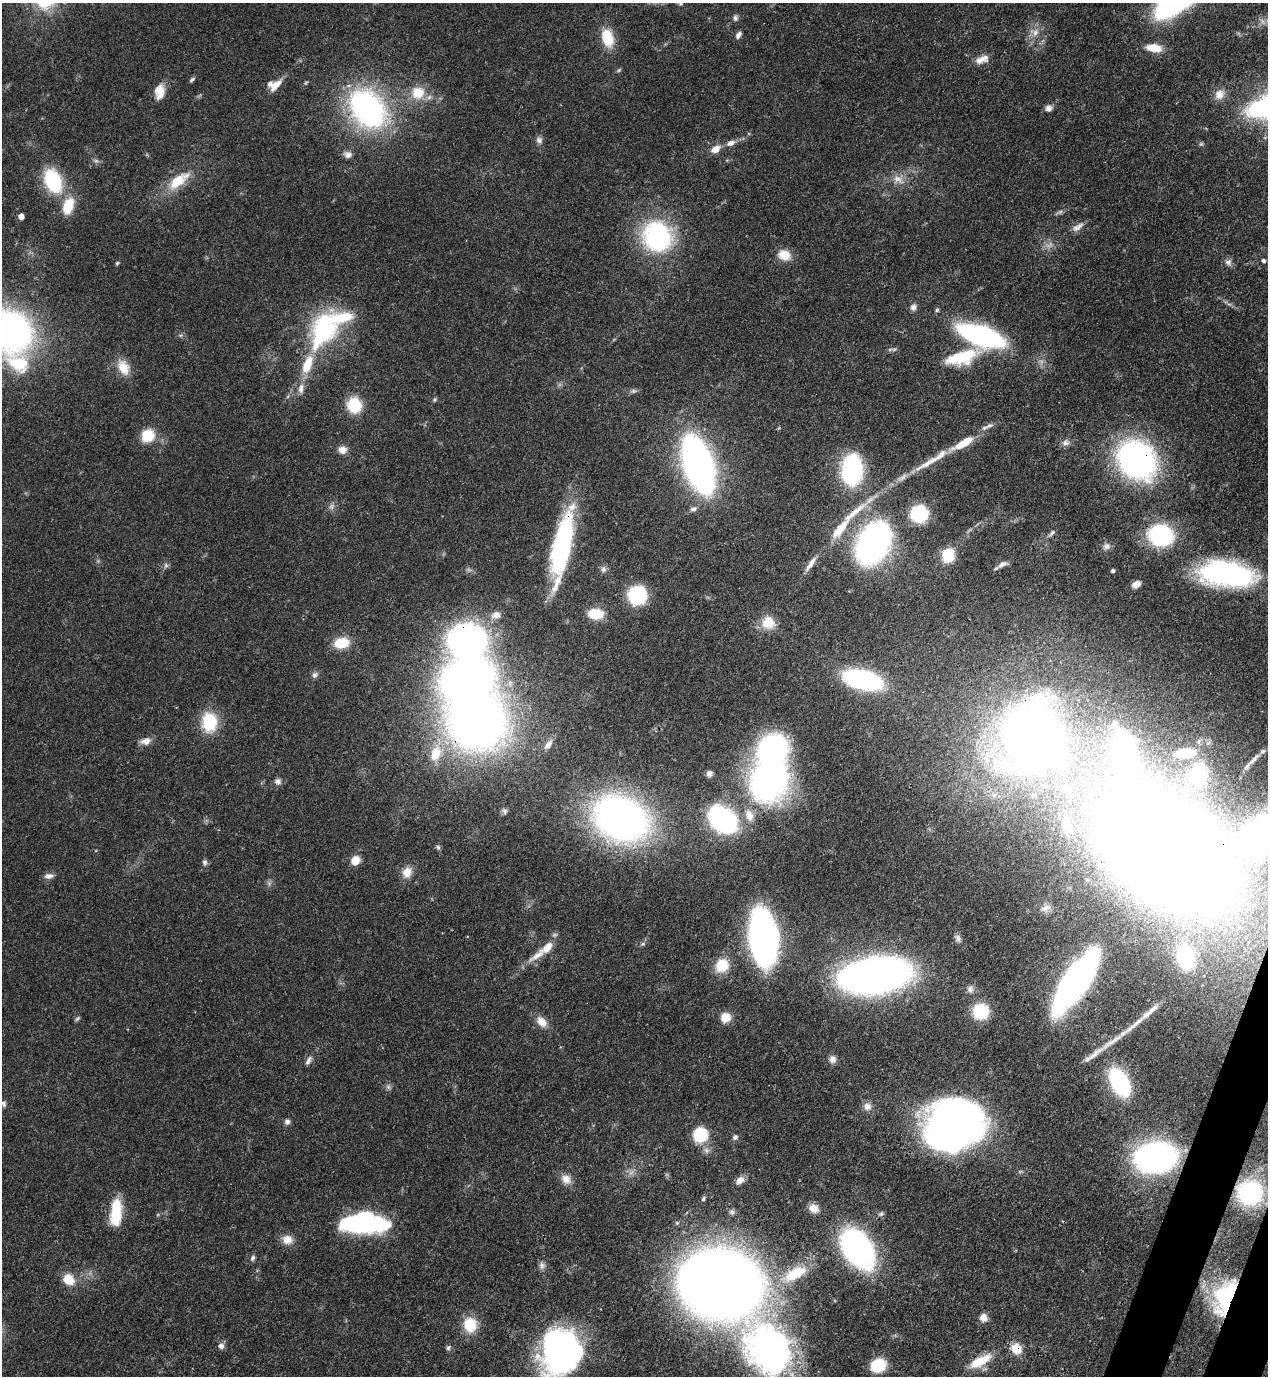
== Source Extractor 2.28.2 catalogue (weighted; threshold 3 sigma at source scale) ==
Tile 6 of 4 x 4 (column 2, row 2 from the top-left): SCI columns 1620-2885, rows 2791-4164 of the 5638 x 5579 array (HDU 1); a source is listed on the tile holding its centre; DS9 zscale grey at full resolution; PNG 1270 x 1378 px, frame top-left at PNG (2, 3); no overlay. Shown black and unused: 2% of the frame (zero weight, under 3 of 4 exposures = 7% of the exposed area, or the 3 px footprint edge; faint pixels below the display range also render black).
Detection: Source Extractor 2.28.2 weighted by HDU 2 'WHT'; one run over the whole footprint, this tile lists its part. Background 0.0508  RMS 0.0034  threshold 0.0152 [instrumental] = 3 sigma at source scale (4.5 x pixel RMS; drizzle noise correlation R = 1.50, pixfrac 1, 0.05/0.05 arcsec/px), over >= 5 px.
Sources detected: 176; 3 too faint to see at this stretch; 8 inside a brighter object's white glare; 3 long thin detections or spike segments (spike, bleed or trail) — not listed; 8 inside a brighter listed object's ellipse — not listed separately; the other 154 listed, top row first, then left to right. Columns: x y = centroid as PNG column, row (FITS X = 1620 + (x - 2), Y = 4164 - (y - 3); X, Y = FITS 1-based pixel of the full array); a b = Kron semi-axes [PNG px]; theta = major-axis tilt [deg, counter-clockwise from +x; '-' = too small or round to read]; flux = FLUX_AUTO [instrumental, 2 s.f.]
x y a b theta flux
680 3 7 6 - 0.68
735 18 8 7 - 1
1035 32 12 8 69 2.8
738 35 10 6 59 1.3
608 38 20 13 -74 9.6
1154 48 16 8 -8 6.6
982 59 19 9 20 3.3
619 70 8 4 36 0.5
192 79 8 4 39 0.73
275 85 18 8 46 3.9
159 91 18 12 82 4.6
418 93 19 18 - 8.5
1219 94 13 12 - 3.3
1049 108 8 8 - 1.7
367 109 30 20 -52 110
539 140 9 9 - 1.4
731 143 11 7 21 2.1
716 149 8 6 34 4.4
348 154 11 9 -13 1.8
898 179 18 9 -29 3.6
53 181 22 14 -65 27
178 181 32 13 38 11
68 206 18 11 70 9.3
21 217 5 4 - 2.8
1078 227 19 7 34 2.3
657 236 32 29 -76 49
784 255 15 12 -17 5.3
1263 261 5 5 - 0.79
1228 262 10 8 -8 1.5
117 263 5 4 - 0.45
913 307 9 8 - 1.4
937 310 6 5 - 0.55
324 330 47 28 62 43
10 331 33 28 -39 160
981 335 33 12 -18 100
961 357 45 16 17 16
19 364 35 23 -24 18
123 367 22 14 -61 5.7
301 388 15 7 84 2.3
633 391 8 6 15 0.89
434 400 6 4 46 0.5
354 405 16 14 -78 11
989 425 11 6 15 1.4
148 436 11 10 - 11
1066 443 10 8 11 1.5
342 450 10 9 - 2.6
1137 460 30 25 -47 120
929 462 49 8 30 9.4
698 464 36 16 -71 250
852 470 24 16 87 52
693 509 9 6 20 1.3
919 514 12 12 - 27
837 532 13 10 51 4.4
1052 533 11 4 45 0.96
1160 535 23 19 -25 33
873 543 26 17 62 180
562 545 69 16 78 59
1106 546 10 9 - 1.5
948 555 13 11 -79 12
810 564 24 6 56 2.9
1002 564 15 6 27 1.9
166 565 7 6 - 0.89
603 569 9 7 -80 1.2
1113 571 4 3 - 0.76
1223 573 54 28 -8 61
1136 584 8 6 31 2.8
637 595 12 11 - 38
596 614 14 10 -2 9.8
496 615 11 8 17 2.6
768 623 15 15 - 7
342 643 16 11 12 8.9
315 675 9 7 32 1.2
862 680 33 15 -13 62
477 721 41 38 5 280
209 722 21 16 -86 15
1032 736 49 45 81 420
146 741 13 8 12 2.6
548 745 14 7 50 1.9
1123 750 25 15 -86 83
1263 751 8 6 37 1
436 753 24 16 71 10
1185 753 21 9 4 7.9
1247 766 11 5 56 1.1
709 773 7 7 - 1.3
1198 774 12 9 79 46
768 780 33 29 69 130
278 781 9 9 - 1.5
1067 788 12 10 -48 2.9
504 811 9 6 -63 0.92
749 815 17 11 -71 4.4
621 819 40 30 -29 200
723 820 18 12 -42 100
1067 825 16 10 -79 3.1
1248 844 50 24 75 31
438 847 7 5 -67 0.65
1166 850 91 62 -37 1000
355 860 9 8 - 4.8
205 862 8 6 -84 1
407 872 14 11 69 3.9
49 876 12 7 5 1.7
269 883 7 5 -46 0.79
1046 908 16 10 24 3.1
764 938 46 21 -84 140
958 938 12 7 -55 1.3
643 944 6 4 1 0.58
537 955 32 9 35 5.1
1185 957 20 14 -84 19
722 965 16 14 51 8.6
875 975 44 23 8 260
1075 982 46 15 55 220
970 989 10 8 71 1.7
980 1011 13 13 - 18
1150 1012 31 6 39 3.8
726 1017 8 8 - 6.4
77 1018 8 4 41 0.58
541 1022 16 10 -47 3.8
1112 1042 46 6 34 5.6
833 1059 10 9 - 1.7
308 1061 14 6 64 1.4
1119 1082 19 11 -62 53
388 1087 7 6 - 0.87
3 1104 7 6 - 0.85
867 1106 11 10 - 2.2
287 1122 7 6 - 1.3
953 1127 40 33 27 280
700 1135 10 10 - 20
735 1137 8 7 - 1
1155 1157 23 17 4 160
566 1179 14 11 -52 3.2
740 1181 12 8 39 2.3
1250 1193 20 19 - 41
703 1199 7 5 73 0.68
814 1208 11 9 -31 3.3
732 1212 7 6 - 0.89
116 1213 29 12 85 13
881 1214 8 6 43 0.82
360 1223 40 20 6 45
287 1240 14 12 -11 3.6
858 1249 29 19 -58 110
253 1258 8 6 69 0.9
542 1265 10 7 -87 1.4
795 1274 40 16 27 15
68 1279 13 11 -42 6.3
720 1284 62 50 -14 560
1225 1297 37 19 68 31
983 1318 10 9 - 2.4
470 1325 15 13 -84 11
221 1346 8 7 - 1.5
448 1348 7 5 74 0.74
768 1349 69 52 -58 110
1016 1349 13 12 - 5.4
560 1352 36 33 74 130
980 1361 27 10 28 8.9
878 1365 13 11 22 14
Overlapping masked pixels (flux is a lower limit): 16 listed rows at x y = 367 109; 961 357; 1137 460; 562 545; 477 721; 1032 736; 1166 850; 1075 982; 953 1127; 1250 1193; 116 1213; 795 1274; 720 1284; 1225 1297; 768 1349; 1016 1349
Isophote crosses this tile's border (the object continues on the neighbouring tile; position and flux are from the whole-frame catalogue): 4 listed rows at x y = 680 3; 10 331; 768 1349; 560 1352